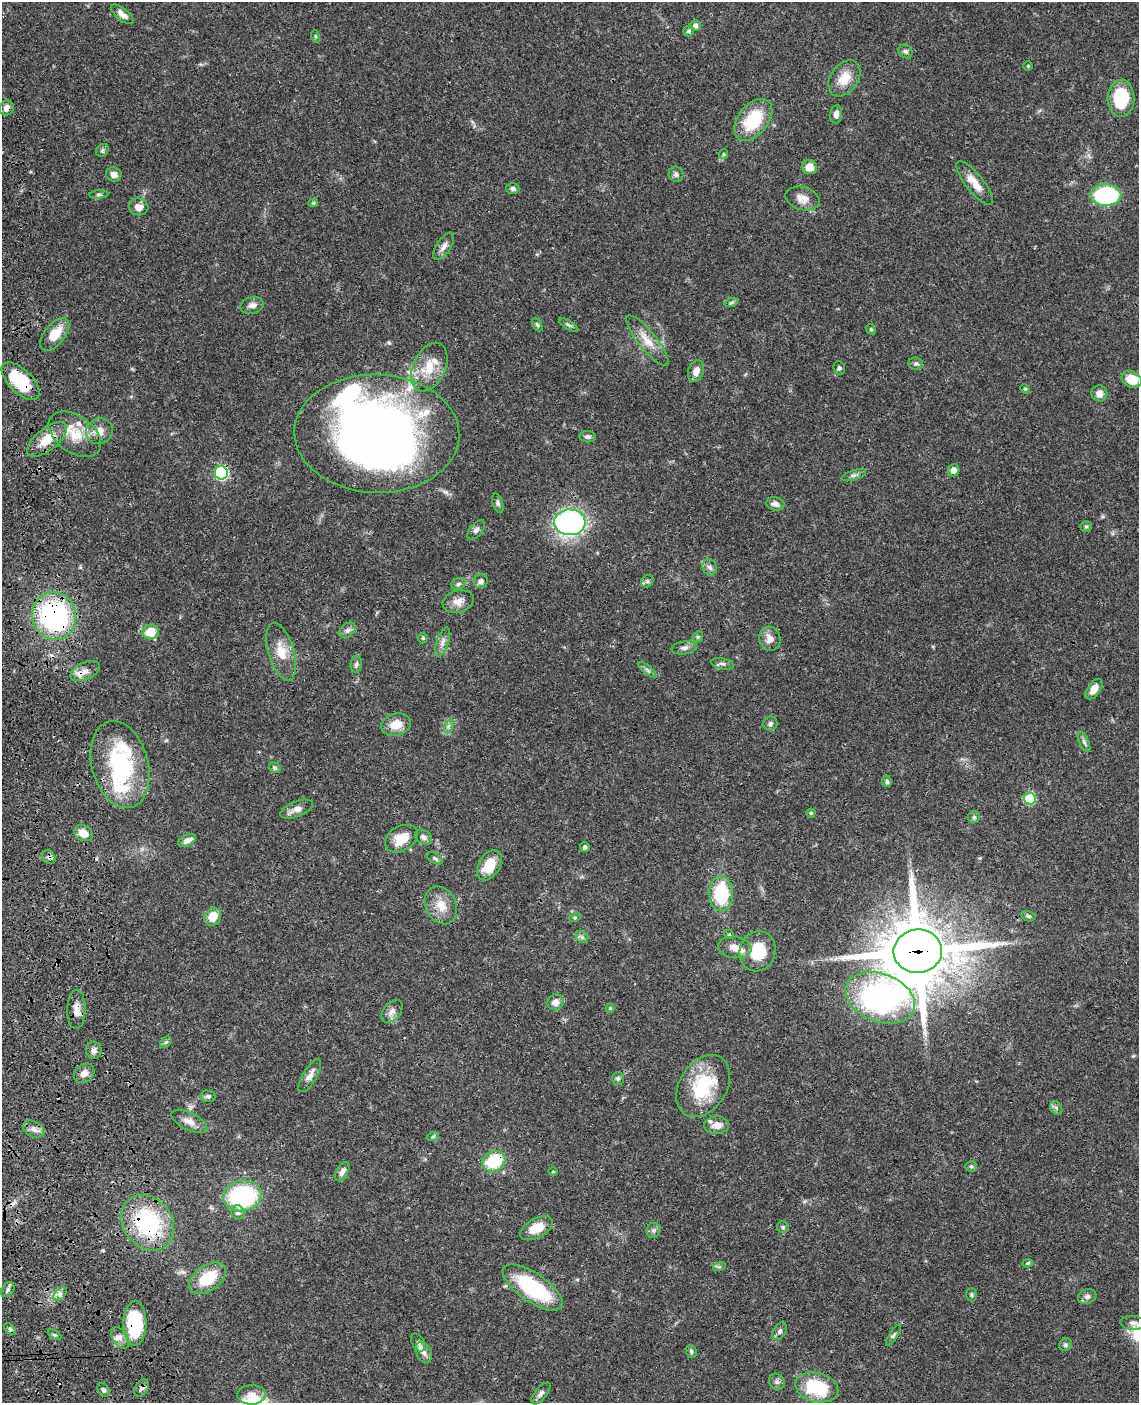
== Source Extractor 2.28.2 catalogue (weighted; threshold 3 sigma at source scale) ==
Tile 7 of 4 x 3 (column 3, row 2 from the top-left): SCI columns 2391-3527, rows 1657-3057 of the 4780 x 4613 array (HDU 1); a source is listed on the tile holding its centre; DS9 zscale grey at full resolution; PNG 1141 x 1405 px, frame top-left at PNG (2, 2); each listed source drawn as its Kron ellipse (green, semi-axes under 4 px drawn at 4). Shown black and unused: <1% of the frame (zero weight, under 3 of 4 exposures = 6% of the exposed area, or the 3 px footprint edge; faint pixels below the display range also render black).
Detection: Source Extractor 2.28.2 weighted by HDU 2 'WHT'; one run over the whole footprint, this tile lists its part. Background 0.0453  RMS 0.0029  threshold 0.0129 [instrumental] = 3 sigma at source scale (4.5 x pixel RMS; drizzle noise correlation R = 1.50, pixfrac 1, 0.05/0.05 arcsec/px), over >= 5 px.
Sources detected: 164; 2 inside a brighter object's white glare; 1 cosmic-ray / hot-pixel residue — neither listed nor drawn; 9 inside a brighter listed object's ellipse — not listed separately; the other 152 listed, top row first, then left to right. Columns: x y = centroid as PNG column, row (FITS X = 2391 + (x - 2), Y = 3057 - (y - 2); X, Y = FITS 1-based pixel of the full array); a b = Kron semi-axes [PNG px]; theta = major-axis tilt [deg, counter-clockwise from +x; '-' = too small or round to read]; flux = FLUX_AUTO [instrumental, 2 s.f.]
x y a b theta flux
122 14 13 6 -39 1.9
696 25 5 5 - 1
689 31 5 5 - 0.63
315 36 6 4 -72 0.36
905 51 7 6 - 0.74
1028 66 5 4 - 0.34
844 78 20 13 55 5.1
1121 98 18 13 89 14
7 108 8 7 - 1.9
836 114 9 6 84 1.5
753 120 24 15 52 13
102 150 7 5 46 0.62
724 154 5 4 - 0.31
809 167 7 7 - 2.7
114 174 8 7 - 1.5
676 174 8 7 - 0.83
975 183 27 9 -51 4
513 188 6 5 - 0.7
99 194 9 4 4 0.5
1106 195 15 10 1 31
803 198 17 11 -16 2.8
313 203 5 3 - 0.41
138 207 10 8 -9 2.1
444 246 15 7 57 1.7
731 303 7 4 19 0.48
252 305 12 8 14 1.5
537 325 7 4 -62 0.52
569 325 11 4 -32 0.6
871 329 6 4 -47 0.38
55 334 19 10 51 5.6
647 341 31 9 -51 4.3
916 364 7 6 - 0.64
429 367 26 16 65 7
839 368 7 5 -73 0.59
696 371 11 8 73 2.3
1132 379 10 8 -24 6.1
21 381 24 11 -45 15
1025 389 5 4 - 0.34
1099 393 8 7 - 1.8
99 431 14 12 27 2.8
75 434 29 18 -35 7.6
377 434 82 59 -2 200
588 437 8 5 -6 0.81
47 439 24 11 39 5.8
954 470 6 5 - 1.9
221 473 7 6 - 44
854 475 13 5 18 0.83
498 503 10 5 -72 0.71
775 504 9 6 -12 1.3
570 522 15 13 2 69
1086 526 6 5 - 0.51
476 530 11 6 47 0.93
710 567 8 7 - 1.1
481 581 7 7 - 1.2
647 581 7 5 44 0.64
458 584 7 5 18 0.68
458 602 16 11 16 2.5
54 616 24 22 -77 57
347 630 9 6 40 0.98
151 632 8 7 - 6.2
698 637 6 5 - 0.4
423 638 5 5 - 0.38
770 639 12 10 -75 2.4
443 642 15 6 71 1.6
684 648 13 6 7 1.1
281 652 29 13 -73 5.4
356 664 8 5 81 0.73
722 664 11 5 -12 0.94
648 670 11 3 -40 0.63
85 671 16 8 24 2.2
1094 689 11 6 56 2.7
770 724 7 6 - 0.88
396 725 15 11 17 3.9
449 726 7 4 71 0.66
1084 742 11 4 -65 0.78
120 764 44 28 -75 31
275 768 6 5 - 0.56
887 781 6 5 - 0.61
1030 798 6 6 - 19
296 809 17 7 22 2.1
811 813 4 4 - 0.36
974 817 6 6 - 0.59
83 833 9 7 -29 3.7
424 837 9 6 -34 1.1
401 839 17 12 31 5.5
187 840 9 5 26 1.6
585 847 5 5 - 0.61
49 857 7 6 - 0.76
435 858 9 5 -30 0.62
489 865 17 10 58 6.3
721 894 17 12 -88 15
441 905 20 15 -63 4.6
1028 916 7 5 -16 0.54
213 917 9 8 - 4.2
575 917 6 4 18 0.37
729 934 5 4 - 0.31
582 937 7 5 -46 0.67
735 948 17 10 -7 2.9
758 951 20 18 72 9.7
918 951 24 21 5 2200
880 998 36 24 -21 97
556 1002 8 8 - 2.1
610 1008 4 4 - 0.31
76 1009 20 9 88 2.8
392 1011 13 8 49 1.7
166 1042 6 5 - 0.51
94 1050 9 7 -86 1.3
84 1073 11 9 37 1.8
310 1076 19 7 59 2.2
618 1078 6 5 - 0.55
703 1086 34 23 57 18
208 1096 7 6 - 0.71
1056 1108 7 5 -59 0.67
189 1122 19 8 -26 2.4
717 1125 12 9 0 2.7
34 1129 11 7 -24 1.5
433 1136 6 4 19 0.39
494 1161 12 9 29 14
971 1166 6 5 - 0.49
342 1172 10 5 61 1.5
553 1172 5 3 - 0.28
242 1196 19 15 10 30
238 1212 7 6 - 1.3
148 1223 30 24 -52 29
783 1227 6 5 - 0.57
536 1228 18 9 28 4.8
653 1230 8 7 - 0.75
1028 1263 5 4 - 0.41
719 1267 6 4 17 0.44
208 1278 20 12 34 10
533 1287 35 14 -34 25
8 1290 8 5 53 0.77
60 1294 8 5 45 0.95
972 1295 6 5 - 0.47
1087 1296 9 7 17 1
135 1323 22 11 89 23
1133 1323 12 7 -6 1.2
10 1329 7 4 -45 0.53
780 1331 9 6 58 1
55 1335 8 3 -31 0.41
894 1335 12 4 56 0.63
120 1338 12 7 -57 1.7
418 1343 10 6 -63 0.72
1065 1345 7 6 - 0.62
691 1351 7 5 -69 0.64
424 1352 11 7 -66 1.4
777 1382 8 7 - 0.92
817 1387 22 14 -14 15
142 1388 9 6 57 0.91
103 1390 7 5 -59 0.62
541 1393 13 6 51 1.1
252 1395 14 9 3 2.3
Overlapping masked pixels (flux is a lower limit): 12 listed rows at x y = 7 108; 21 381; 221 473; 54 616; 85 671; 49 857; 918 951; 76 1009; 494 1161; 148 1223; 135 1323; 142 1388